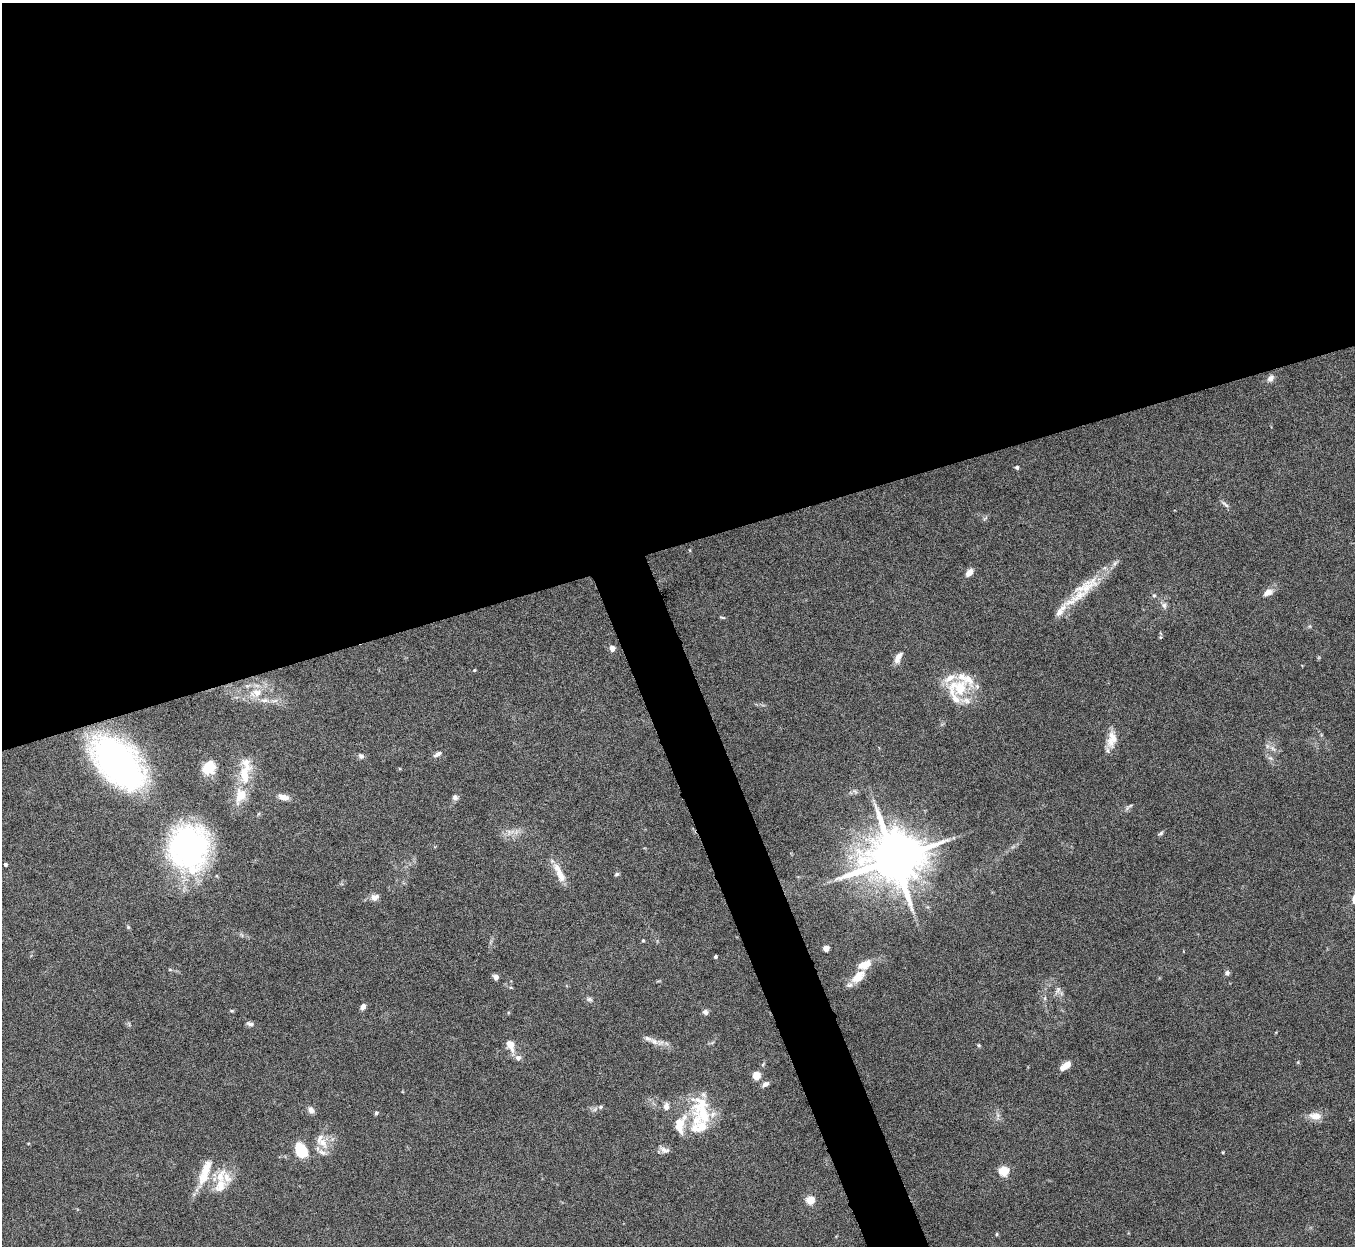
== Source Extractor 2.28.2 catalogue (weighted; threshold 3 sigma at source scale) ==
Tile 2 of 4 x 4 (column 2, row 1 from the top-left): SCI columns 1357-2709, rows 3883-5126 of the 5420 x 5404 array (HDU 1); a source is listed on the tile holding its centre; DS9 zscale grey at full resolution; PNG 1357 x 1248 px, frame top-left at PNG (2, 3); no overlay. Shown black and unused: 46% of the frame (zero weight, under 8 of 16 exposures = <1% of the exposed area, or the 3 px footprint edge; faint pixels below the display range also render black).
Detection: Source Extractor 2.28.2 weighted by HDU 2 'WHT'; one run over the whole footprint, this tile lists its part. Background 0.167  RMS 0.005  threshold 0.0204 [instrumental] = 3 sigma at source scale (4.09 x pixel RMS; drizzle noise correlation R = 1.36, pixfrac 0.8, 0.05/0.05 arcsec/px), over >= 5 px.
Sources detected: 96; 1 inside a brighter object's white glare — not listed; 22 inside a brighter listed object's ellipse — not listed separately; the other 73 listed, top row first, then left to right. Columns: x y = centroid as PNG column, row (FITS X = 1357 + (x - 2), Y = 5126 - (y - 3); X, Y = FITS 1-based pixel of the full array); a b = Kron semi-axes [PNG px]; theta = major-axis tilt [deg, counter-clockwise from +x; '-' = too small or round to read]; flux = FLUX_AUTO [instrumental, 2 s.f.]
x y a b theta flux
1270 378 8 7 - 2.3
1017 467 5 4 - 1.1
1225 504 15 4 -40 1.3
985 518 8 4 37 0.78
969 572 10 6 46 2.8
1086 586 44 16 30 16
1268 592 12 8 30 3.5
1154 595 5 5 - 0.63
1164 605 9 7 -74 1.7
722 617 8 3 -6 0.55
1160 637 5 5 - 0.54
612 648 4 4 - 5.8
898 657 15 7 63 3.4
474 670 4 4 - 0.38
959 688 22 15 -2 19
256 693 20 12 12 8.5
1111 739 24 12 82 6.5
1272 748 12 5 -40 1.8
437 754 11 5 28 1.7
361 756 7 6 - 1.4
118 762 47 27 -47 180
209 768 17 13 7 9.1
244 775 26 14 85 13
855 791 8 4 -45 0.94
283 797 13 7 -15 3.3
455 797 7 6 - 1.6
1129 807 15 4 39 1.2
510 832 15 8 12 3.7
1161 833 7 5 31 0.84
189 847 47 41 85 110
894 859 15 14 - 3400
5 864 4 3 - 0.99
617 874 6 5 - 0.75
561 876 20 10 -63 5.6
375 897 11 8 15 2.5
128 927 6 4 -45 0.59
643 940 4 4 - 0.41
826 948 4 4 - 7.1
715 957 3 3 - 0.93
1227 973 6 6 - 1.3
496 977 6 5 - 2
858 977 18 10 44 7.8
1058 990 12 6 61 1.7
1045 998 6 4 72 0.71
589 999 8 5 -15 1.1
363 1007 8 6 62 1.9
232 1011 6 4 -1 0.6
705 1012 8 7 - 1.4
250 1024 10 5 -20 1.5
654 1042 13 7 -38 3.1
510 1045 14 9 -65 5.5
979 1045 5 4 - 0.55
518 1058 8 7 - 1.9
1298 1062 5 3 - 0.42
763 1064 6 4 71 0.6
1066 1065 11 5 37 6.5
756 1075 7 6 - 6.2
765 1084 8 6 27 1.9
700 1104 35 27 37 19
666 1106 10 7 87 2.4
601 1107 7 5 2 0.97
311 1110 8 6 -57 2.2
376 1113 5 4 - 0.81
1315 1116 18 10 -7 4.6
322 1142 16 12 -46 6.1
664 1150 14 8 -14 2.2
301 1151 15 10 -67 15
1223 1152 3 3 - 0.43
206 1169 34 12 71 10
1004 1171 5 5 - 30
220 1176 25 12 68 9.1
810 1200 5 5 - 19
997 1234 4 4 - 0.52